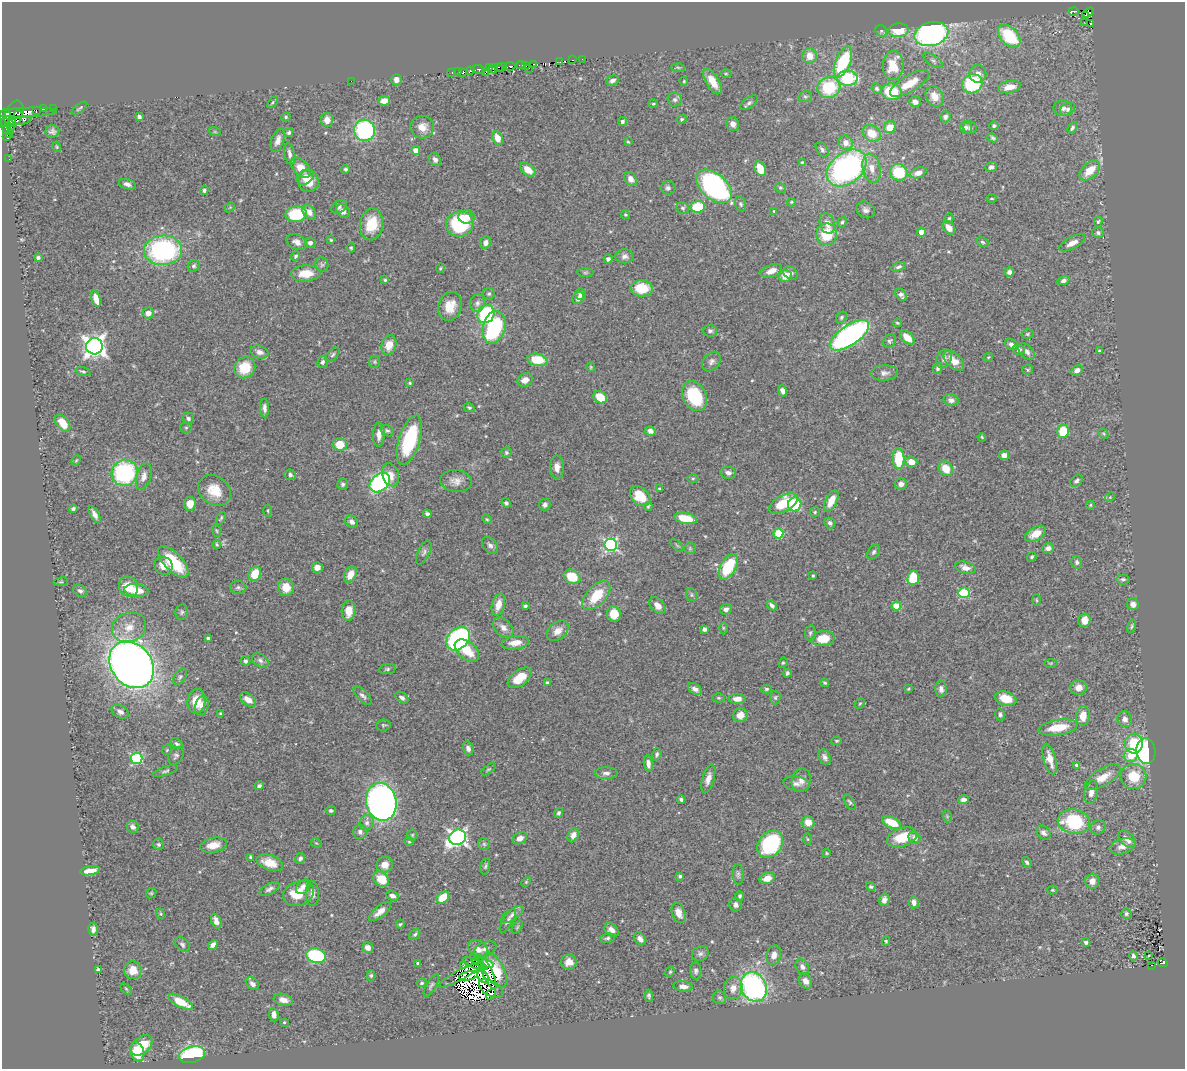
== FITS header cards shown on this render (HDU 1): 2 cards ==
NAXIS1  =                 1183
NAXIS2  =                 1067

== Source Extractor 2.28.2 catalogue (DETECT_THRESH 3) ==
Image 1183 x 1067 px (HDU 1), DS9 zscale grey, 1 PNG px = 1 image px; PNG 1187 x 1071 px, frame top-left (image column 1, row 1067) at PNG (2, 2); each listed source drawn as its Kron ellipse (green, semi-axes under 4 px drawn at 4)
Background 0.439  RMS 0.019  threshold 0.0577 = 3 sigma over >= 5 px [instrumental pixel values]
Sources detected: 539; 4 with non-positive FLUX_AUTO (blend fragments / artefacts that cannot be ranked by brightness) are neither listed nor drawn; of the other 535, the 500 brightest by FLUX_AUTO listed and drawn (35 fainter detections omitted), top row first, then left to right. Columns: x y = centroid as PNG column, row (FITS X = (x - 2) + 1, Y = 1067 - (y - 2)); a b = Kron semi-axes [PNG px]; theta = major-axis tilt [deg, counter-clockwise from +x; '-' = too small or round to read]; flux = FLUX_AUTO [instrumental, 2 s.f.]
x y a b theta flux
1074 11 5 3 - 12
1088 12 6 3 30 25
1086 16 4 2 - 37
1084 22 2 2 - 1.5
1091 23 4 3 - 3.3
898 30 10 7 2 29
881 31 6 5 - 2.2
931 34 17 12 14 290
1009 36 13 8 -45 72
810 56 7 7 - 17
582 59 3 2 - 1.5
573 60 3 2 - 2.9
933 60 11 5 -34 3.6
560 62 4 3 - 2.7
843 62 16 7 67 88
533 64 2 2 - 11
521 65 4 2 - 20
893 65 14 10 89 35
510 66 6 3 9 7.9
526 66 4 2 - 3.5
498 67 3 3 - 10
502 67 5 3 - 11
678 67 6 4 -3 2.1
489 68 3 2 - 2.4
529 68 3 2 - 1.9
478 69 6 4 -8 20
493 69 4 3 - 8.5
471 70 3 3 - 14
458 71 3 2 - 2
452 72 3 2 - 3.6
463 72 4 3 - 9.6
485 73 4 2 - 3.2
726 74 5 3 - 1.3
978 74 9 8 - 8.8
847 78 10 7 -3 81
396 80 5 5 - 7.1
351 81 2 2 - 43
612 81 6 4 27 4.9
684 81 5 3 - 1.3
713 81 14 6 -59 19
910 83 22 8 30 23
972 84 10 9 - 84
829 87 12 10 25 63
1009 87 11 6 11 15
877 88 5 5 - 2.3
891 92 10 8 -11 55
805 96 6 5 - 2.3
935 97 11 8 -62 15
675 100 7 7 - 3.7
384 101 6 5 - 12
272 102 6 4 53 1.8
915 102 6 5 - 6.1
749 103 10 5 37 3.6
653 104 5 3 - 1.5
54 108 2 2 - 1.3
79 108 9 2 36 1.9
1063 108 9 8 - 6
43 109 3 2 - 4.6
1068 109 8 6 36 4.6
36 111 3 2 - 2.2
27 113 30 5 3 37
14 114 14 8 66 14
18 115 4 3 - 31
139 117 4 4 - 4.2
286 117 5 4 - 1.9
945 117 5 5 - 4.3
5 118 9 5 79 270
682 119 5 4 - 1.8
20 120 12 3 10 44
327 120 7 6 - 10
7 121 8 5 10 230
622 121 4 4 - 3.7
733 124 7 6 - 6.8
6 126 9 4 -76 240
11 126 6 4 -78 89
994 126 4 4 - 2.4
422 127 12 11 - 13
890 127 6 5 - 19
966 128 6 5 - 3.8
970 128 6 6 - 3.7
1072 128 6 4 58 2.7
365 130 11 10 - 180
52 131 7 6 - 4.3
215 132 6 4 -19 1.5
289 133 5 4 - 2.8
872 133 9 7 -37 25
10 135 4 3 - 130
6 136 4 3 - 130
497 138 7 5 -65 16
993 138 6 4 -25 2.5
278 140 12 6 73 8.1
628 142 4 3 - 1.3
846 143 7 7 - 9.7
57 147 5 4 - 1.4
822 149 8 5 -53 3.4
416 150 4 4 - 12
289 154 11 5 -79 5.1
9 159 2 2 - 2.6
435 159 7 5 -59 4.4
802 162 4 3 - 1.4
991 167 6 5 - 3.9
301 168 12 7 -49 19
847 168 22 15 38 310
872 168 15 9 -77 14
346 169 4 4 - 2.2
760 169 8 5 -64 28
528 170 9 5 -40 14
1090 170 12 7 41 24
899 172 9 8 - 53
918 173 8 5 19 8.8
305 177 9 7 32 9.8
631 179 7 5 -53 9.5
309 181 11 10 - 16
127 184 8 5 -17 5.2
714 186 21 13 -41 280
668 188 7 6 - 4.3
780 188 5 4 - 2
204 190 5 4 - 2.9
992 199 5 2 - 1.4
791 202 4 4 - 1.4
741 204 8 5 -72 2.6
230 207 6 4 44 1.6
339 207 8 6 30 3.1
698 207 7 6 - 47
683 208 6 5 - 2.5
866 210 10 8 -30 5.6
343 211 7 6 - 7.2
774 211 3 3 - 1.3
309 212 8 6 -52 8.4
296 214 11 8 7 63
625 215 4 4 - 1.4
467 217 8 6 -5 10
949 218 5 4 - 1.9
842 222 5 4 - 2.1
1098 222 5 4 - 2
371 224 16 11 82 38
460 224 14 12 9 100
827 224 10 7 -70 11
949 228 8 5 -54 11
921 232 4 4 - 18
1098 233 6 5 - 3.8
827 234 11 10 - 46
331 240 4 4 - 1.7
297 242 11 7 -27 7.4
982 242 6 4 -27 2.2
310 243 5 5 - 4.9
486 243 6 5 - 7
1072 243 14 6 27 10
351 248 5 4 - 2.1
163 250 19 15 3 200
296 256 5 4 - 2.3
625 256 9 7 -1 5.2
38 257 3 3 - 4.1
608 259 4 4 - 3.9
322 265 7 6 - 3.2
194 266 6 5 - 2.5
899 267 7 4 19 3.7
440 268 5 4 - 1.5
771 271 11 6 22 11
1009 272 5 4 - 4.7
306 273 14 8 4 23
585 273 8 4 0 2.3
791 273 8 6 -37 5.4
785 276 6 6 - 19
385 280 3 3 - 1.5
1064 280 6 4 18 4.6
642 288 11 8 -1 40
489 294 6 6 - 2.7
581 294 5 5 - 5.6
901 295 7 5 -52 4.5
578 298 6 5 - 5.8
96 299 8 4 -73 13
477 303 9 7 73 5.2
450 306 14 12 68 22
148 313 6 5 - 7.9
486 314 9 8 - 93
841 317 6 5 - 2.5
897 323 4 3 - 1.4
494 327 16 11 74 130
710 331 7 6 - 3.7
1027 334 6 4 16 1.8
849 335 23 10 34 350
907 337 9 5 -43 19
889 341 7 5 61 2.8
1011 344 7 5 -30 5.3
389 345 10 7 70 18
94 346 8 8 - 860
1019 349 5 5 - 5
1027 351 10 6 -45 5.9
1099 351 4 4 - 1.5
259 352 9 6 -15 7
333 355 9 5 46 3.1
988 357 5 3 - 1.3
944 359 9 7 62 5.1
537 360 10 6 -12 37
711 361 11 8 49 5.5
954 361 12 7 -44 16
323 362 6 5 - 3.1
375 362 6 5 - 2.1
591 367 5 4 - 1.5
245 368 11 10 - 33
938 368 5 4 - 2.9
1028 370 5 5 - 1.8
1077 370 6 4 32 6.6
83 371 7 4 -18 2.4
884 373 14 7 3 6.6
525 380 8 6 24 9.9
410 383 4 3 - 1.7
782 391 6 4 -77 5.7
694 396 16 11 -61 62
600 397 7 5 -36 30
951 400 7 6 - 5
265 408 9 4 -87 5.5
469 408 6 4 -25 2.2
188 418 6 5 - 3
63 423 10 6 -53 23
186 428 6 5 - 1.9
387 430 7 5 -31 2.6
650 431 5 4 - 5.2
1063 431 6 6 - 42
1103 434 6 3 -45 1.4
379 435 12 6 88 8.9
982 437 4 3 - 1.3
409 440 26 10 72 100
340 444 7 6 - 30
506 453 5 5 - 2.1
1004 455 5 5 - 5.9
898 459 10 6 -88 57
76 460 5 4 - 1.4
911 462 6 5 - 15
557 467 11 7 -88 9.3
946 469 8 6 -52 23
125 473 13 13 - 150
728 473 8 6 -9 4.7
290 475 6 5 - 3.7
391 475 12 8 -72 12
144 476 13 7 73 7.8
693 478 5 3 - 1.5
456 481 16 11 -7 12
1077 481 7 5 44 3.7
380 482 11 8 40 190
343 484 5 5 - 2.7
901 484 6 5 - 6.2
660 489 3 3 - 1.4
215 490 17 14 -35 28
640 496 11 8 -43 28
1110 497 5 4 - 1.5
831 501 11 5 64 17
506 503 5 4 - 2.7
783 503 16 8 28 50
190 504 7 6 - 13
795 504 7 6 - 56
545 505 6 5 - 4.6
1090 505 4 3 - 1.7
648 506 4 3 - 1.7
73 509 4 3 - 2.5
268 511 6 3 -89 1.5
815 512 5 5 - 1.9
94 514 9 4 -61 6.8
427 514 4 3 - 3.9
221 518 7 3 60 1.8
685 518 11 5 -11 30
487 519 5 4 - 1.6
352 522 7 5 -42 5.7
830 523 6 5 - 3.8
216 531 6 4 -70 1.5
778 533 5 5 - 63
1036 534 11 6 29 19
217 544 4 3 - 1.6
490 545 9 6 -47 4.6
611 545 6 6 - 240
677 545 8 3 -45 1.7
690 548 5 5 - 1.8
1048 548 5 5 - 5.8
424 552 13 5 65 4.1
874 552 8 5 58 3
1032 557 5 3 - 2
173 562 20 9 -46 54
1077 562 6 5 - 3
163 566 9 8 - 12
728 567 14 7 60 70
317 568 5 5 - 8.2
965 568 10 6 -15 8.8
255 574 7 6 - 27
350 575 8 5 61 16
813 576 3 2 - 1.4
572 577 9 6 -33 35
913 578 7 6 - 44
1123 579 6 5 - 2.7
61 582 7 3 8 1.3
128 587 10 9 - 26
238 587 8 6 -8 3.4
286 587 9 8 - 19
137 590 12 6 -7 22
80 591 7 5 -30 3.7
964 593 6 5 - 85
596 595 18 9 47 41
691 595 6 5 - 2.4
1037 600 5 3 - 1.5
1133 604 6 6 - 5.7
498 605 11 6 74 15
772 605 6 3 -42 3.5
525 606 4 3 - 2.2
657 606 10 6 -47 8.9
896 606 4 4 - 38
726 609 6 5 - 4.7
349 611 10 7 86 17
182 612 8 6 79 2.8
614 614 7 7 - 25
1084 620 6 6 - 13
1132 626 7 3 76 1.8
129 627 17 14 23 21
503 628 12 8 -44 9
723 628 6 4 -89 1.6
704 629 4 4 - 3.6
558 631 12 8 40 13
810 633 8 5 81 2.6
208 638 3 3 - 2.8
458 639 13 10 46 240
823 639 11 7 8 28
515 643 14 6 7 15
467 650 14 8 -39 30
260 660 9 6 -33 4.5
245 661 5 4 - 3
783 663 5 4 - 1.7
1051 663 7 3 0 1.7
132 665 25 20 -52 1400
387 669 8 5 7 2.6
787 673 4 3 - 2.4
180 677 9 5 57 3
520 678 14 7 37 25
547 683 3 3 - 3.2
825 683 4 4 - 1.9
1078 687 8 7 - 10
695 689 8 5 -34 5.5
766 689 5 4 - 2
908 689 4 4 - 1.3
941 689 8 6 -87 5.3
363 696 12 5 -45 4.3
402 698 7 5 -35 5
719 698 6 4 -1 1.8
775 698 7 5 89 2.3
1006 698 11 6 -16 24
737 699 8 5 1 9
248 700 9 5 -37 9.8
196 701 12 9 85 25
860 703 6 4 51 1.6
202 706 10 6 75 8.3
120 712 9 6 -30 5.7
221 714 3 3 - 2.1
1000 714 6 5 - 3
740 715 7 6 - 11
1083 716 9 7 87 16
1125 719 8 7 - 6.8
383 725 7 5 5 2
1058 727 20 7 9 31
837 741 5 4 - 1.9
177 744 7 5 -31 2.8
1134 744 10 9 - 49
468 748 7 5 -71 5.7
167 750 6 4 46 1.7
1146 751 12 9 -85 170
657 754 6 4 71 2.9
176 756 9 7 58 3.7
1131 756 7 6 - 30
825 757 8 5 -66 4.9
137 758 6 5 - 130
1050 759 16 6 -75 13
648 764 8 4 -82 6.4
1077 765 4 3 - 4.6
488 769 8 4 35 2
165 771 13 4 19 3
606 773 11 6 -1 5.2
1133 776 13 12 - 35
1103 777 20 8 31 18
708 779 14 6 73 9.6
801 780 12 9 73 10
796 784 13 7 -9 6.3
259 786 4 3 - 3.3
1091 792 12 6 79 8.2
681 799 4 3 - 2.8
964 800 5 4 - 5.8
381 802 19 15 -77 840
850 802 8 4 -60 2.4
331 811 5 4 - 2.7
559 813 5 4 - 2.5
947 816 6 4 -73 1.8
1074 821 16 12 -9 87
808 822 6 6 - 15
891 822 10 5 -25 35
367 823 8 7 - 5.1
133 827 6 5 - 5.4
1098 827 8 7 - 4.6
360 832 7 7 - 4.9
1043 833 8 6 -43 5.3
412 835 5 5 - 2.2
573 835 7 5 66 8.5
458 837 8 7 - 490
902 837 15 9 18 34
520 838 7 5 30 7.5
915 838 6 5 - 7.7
807 839 6 4 -87 1.5
1127 839 11 6 -43 9.8
409 841 4 4 - 1.4
316 843 5 3 - 1.4
158 844 6 5 - 2.6
484 844 6 6 - 2.4
770 844 15 11 50 130
213 845 13 7 11 15
1122 846 13 7 16 11
827 853 4 3 - 1.4
250 857 4 3 - 1.7
300 858 5 4 - 3.9
1027 862 5 4 - 2.3
270 863 14 7 -19 20
385 865 8 8 - 11
485 866 8 4 77 2.4
90 871 10 4 9 13
738 874 10 5 -86 3.5
680 876 3 3 - 2.1
767 878 8 5 19 13
381 879 9 7 -42 27
1092 881 7 7 - 9.6
526 882 5 4 - 1.4
303 887 8 6 46 6.7
871 887 5 4 - 2.4
269 889 11 5 27 4.4
1052 890 5 4 - 1.6
151 893 5 4 - 1.7
299 893 16 12 19 30
312 894 12 6 -89 6.7
392 896 6 5 - 6.2
740 896 5 4 - 2.4
443 897 7 5 43 29
884 900 6 5 - 4.8
914 902 6 5 - 6.1
736 905 6 6 - 5.1
380 911 13 5 40 11
679 913 10 6 -71 12
161 914 5 3 - 1.4
1126 914 5 5 - 2.8
512 915 12 5 33 6.2
216 921 8 4 -68 8.1
508 921 13 5 60 4.1
400 924 4 3 - 1.7
517 927 7 4 53 1.7
93 929 6 4 88 5
611 930 8 6 -40 7.4
415 934 6 4 50 2.6
607 938 7 4 12 2.8
640 939 7 5 -48 6.6
886 941 4 4 - 1.7
1086 942 4 3 - 2.7
182 945 8 6 -46 3.3
213 945 5 4 - 7.1
368 947 5 5 - 9
478 949 11 8 -40 11
485 949 12 6 22 6
700 953 9 7 27 3.9
774 955 10 7 74 8.3
316 956 10 7 -15 110
1133 956 4 3 - 3.2
1148 956 3 3 - 3
569 962 8 7 - 12
418 963 3 3 - 1.6
483 963 11 4 -15 6.5
1163 963 5 4 - 21
475 964 13 3 -22 1.9
1152 965 3 2 - 6.1
463 966 3 2 - 1.9
802 967 8 6 -57 5
98 969 4 3 - 2
133 970 9 8 - 19
487 971 19 5 -65 6.2
495 971 19 9 -63 31
696 971 8 5 -85 3.4
670 972 5 4 - 1.8
371 975 5 4 - 2
460 975 24 5 28 9.5
469 976 10 4 10 3.9
483 977 7 5 -47 2.8
806 981 8 6 -61 9.4
422 983 5 4 - 2.4
252 984 7 5 -43 5.3
431 985 13 5 60 3.2
683 986 10 5 -6 7.2
754 987 15 12 -63 270
491 988 13 7 -30 4.9
733 988 11 9 75 11
126 989 6 4 -45 1.6
491 994 6 3 52 2.6
649 996 6 4 -85 2.8
720 997 6 6 - 2.8
283 1000 9 6 -15 9.7
181 1002 13 5 -28 28
274 1015 7 5 -85 7.6
284 1022 4 3 - 1.3
141 1045 12 8 41 34
137 1052 10 6 -75 43
192 1055 13 8 13 140
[35 fainter detections neither listed nor drawn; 4 non-positive-flux detections neither listed nor drawn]